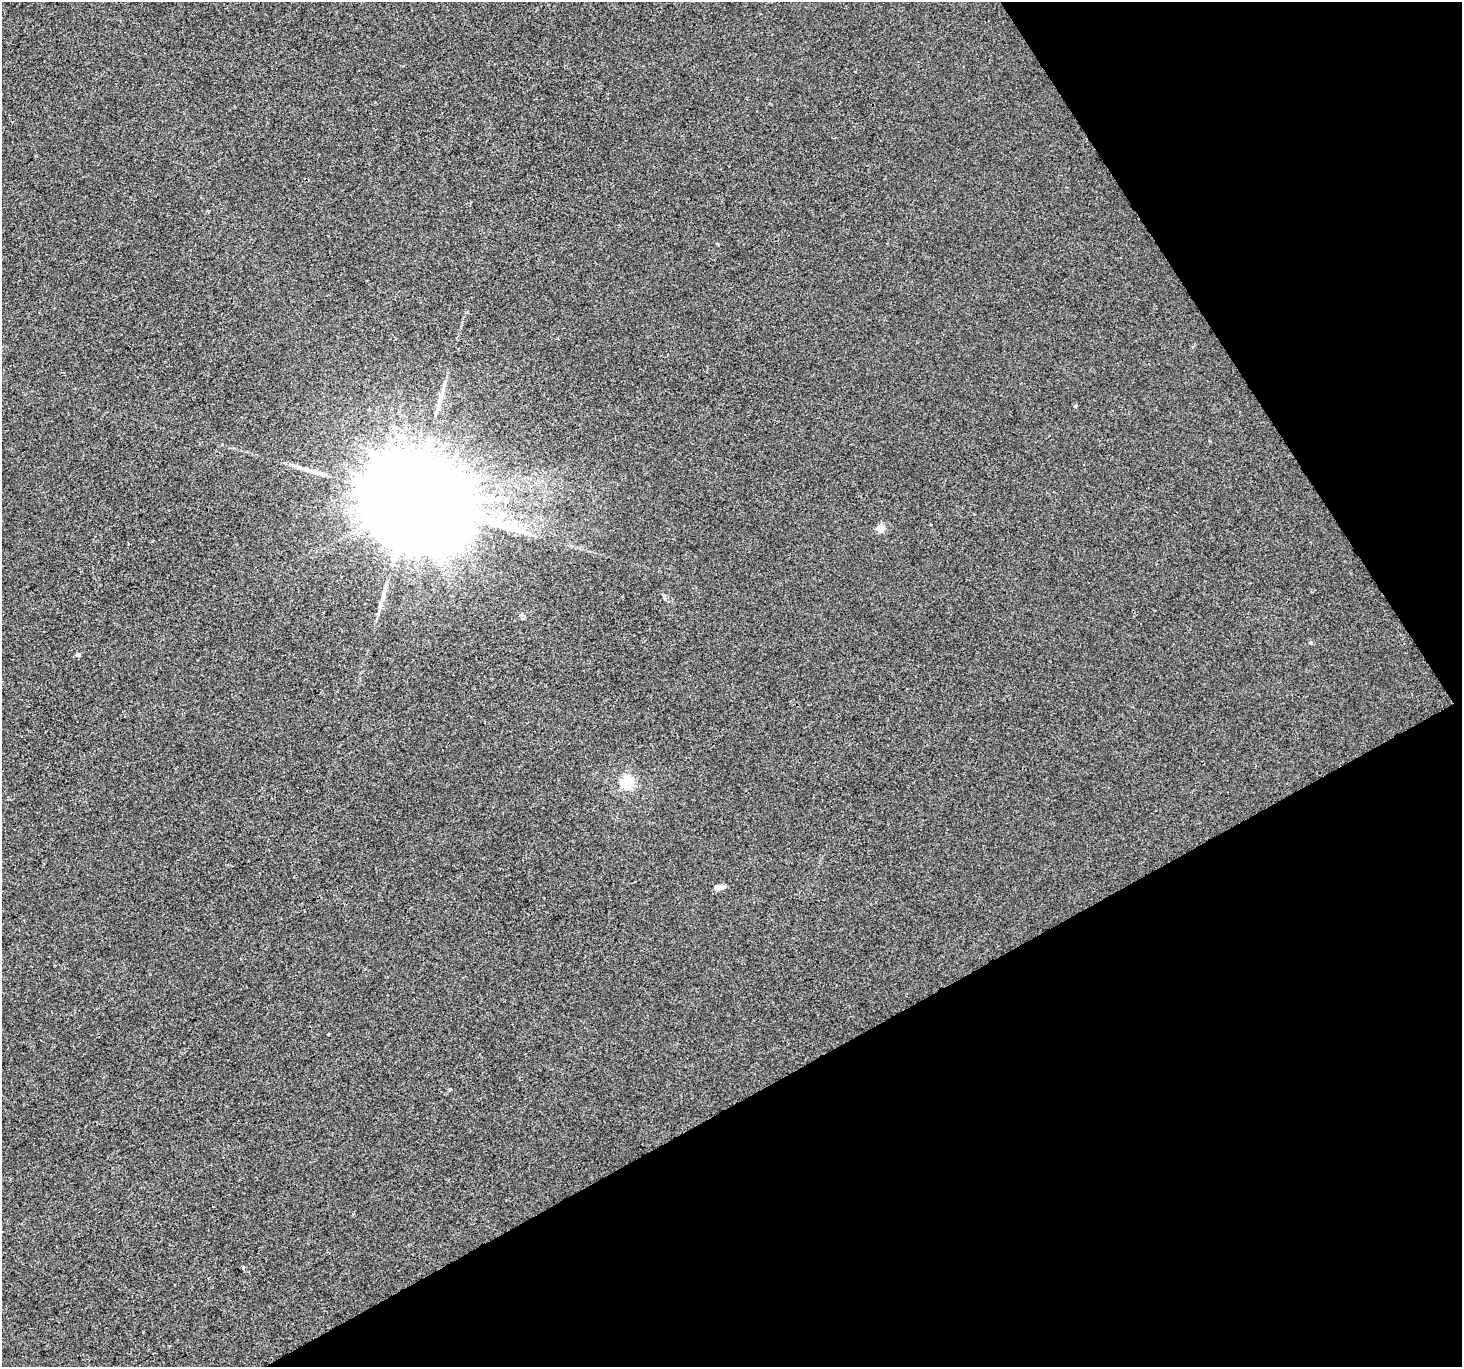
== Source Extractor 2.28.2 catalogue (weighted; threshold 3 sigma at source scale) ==
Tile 12 of 4 x 4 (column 4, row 3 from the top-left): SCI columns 4381-5840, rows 1476-2840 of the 5842 x 5741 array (HDU 1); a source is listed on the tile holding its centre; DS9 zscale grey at full resolution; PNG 1464 x 1369 px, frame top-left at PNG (2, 2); no overlay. Shown black and unused: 28% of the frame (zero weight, under 2 of 3 exposures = <1% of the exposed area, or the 3 px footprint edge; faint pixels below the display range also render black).
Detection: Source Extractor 2.28.2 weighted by HDU 2 'WHT'; one run over the whole footprint, this tile lists its part. Background 0.00199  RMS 0.0047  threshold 0.0214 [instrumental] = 3 sigma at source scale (4.5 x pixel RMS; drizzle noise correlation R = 1.50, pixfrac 1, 0.0396/0.0396 arcsec/px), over >= 5 px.
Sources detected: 14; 2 long thin detections or spike segments (spike, bleed or trail) — not listed; the other 12 listed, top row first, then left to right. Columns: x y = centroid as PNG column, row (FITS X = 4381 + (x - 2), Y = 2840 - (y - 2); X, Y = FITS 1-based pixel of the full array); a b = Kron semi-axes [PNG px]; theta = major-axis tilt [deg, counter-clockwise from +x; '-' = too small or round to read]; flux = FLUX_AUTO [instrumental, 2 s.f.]
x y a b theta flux
1075 406 4 4 - 0.78
412 500 37 25 22 21000
880 528 5 4 - 11
1311 643 5 5 - 0.85
78 655 5 4 - 1.4
627 782 6 6 - 78
720 887 10 5 7 3.4
329 1034 3 2 - 2.2
450 1089 4 3 - 0.55
213 1207 3 3 - 0.97
353 1214 5 3 - 0.39
243 1268 4 3 - 2.4
Overlapping masked pixels (flux is a lower limit): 1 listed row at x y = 412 500